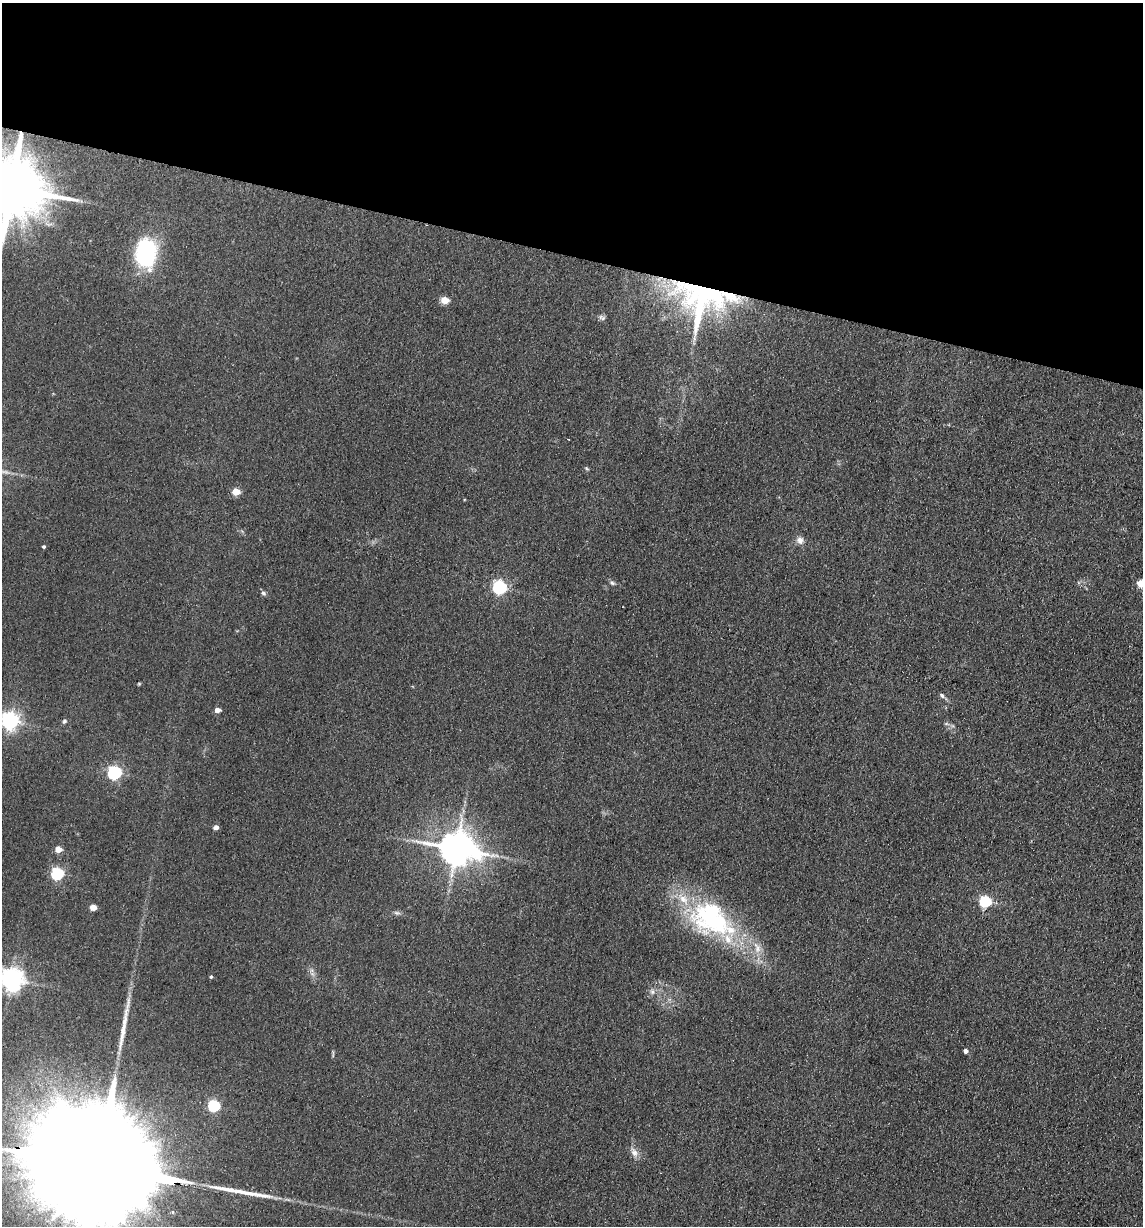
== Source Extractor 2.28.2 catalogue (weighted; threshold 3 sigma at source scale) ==
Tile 2 of 4 x 4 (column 2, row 1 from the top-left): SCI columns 1318-2458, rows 3688-4911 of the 5033 x 4924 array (HDU 1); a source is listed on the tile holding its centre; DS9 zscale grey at full resolution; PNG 1145 x 1228 px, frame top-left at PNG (2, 3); no overlay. Shown black and unused: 21% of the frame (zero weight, under 2 of 3 exposures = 3% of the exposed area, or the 3 px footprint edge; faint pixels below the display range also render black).
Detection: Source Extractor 2.28.2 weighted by HDU 2 'WHT'; one run over the whole footprint, this tile lists its part. Background 0.132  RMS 0.012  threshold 0.0555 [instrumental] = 3 sigma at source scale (4.5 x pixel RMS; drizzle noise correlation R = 1.50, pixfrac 1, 0.05/0.05 arcsec/px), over >= 5 px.
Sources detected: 41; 2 long thin detections or spike segments (spike, bleed or trail) — not listed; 3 inside a brighter listed object's ellipse — not listed separately; the other 36 listed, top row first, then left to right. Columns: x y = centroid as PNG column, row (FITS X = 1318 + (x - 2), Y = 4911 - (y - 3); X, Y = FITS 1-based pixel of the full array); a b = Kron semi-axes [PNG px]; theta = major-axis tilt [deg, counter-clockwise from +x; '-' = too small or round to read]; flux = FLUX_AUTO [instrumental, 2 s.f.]
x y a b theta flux
11 188 19 15 -17 12000
146 253 29 20 89 120
702 299 65 47 -7 280
445 300 5 5 - 30
602 318 10 6 -21 3.1
586 468 6 4 -31 1.5
236 492 5 5 - 28
800 540 10 9 - 6.6
44 546 3 3 - 1.8
612 583 8 5 -43 2.7
1141 583 5 5 - 38
500 587 6 6 - 240
263 593 7 5 -18 2.7
139 683 5 3 - 1.2
942 695 8 5 -46 2.6
217 710 5 4 - 8.5
10 720 7 6 - 550
64 721 7 5 62 2.6
946 724 6 4 18 1.8
114 772 6 6 - 250
216 827 4 4 - 6.9
456 848 12 9 -11 3000
58 849 5 4 - 17
57 873 6 6 - 160
985 901 6 5 - 130
93 907 5 4 - 16
397 913 10 5 -7 3.2
711 918 60 42 -28 180
211 976 4 3 - 1.8
11 979 8 7 - 1000
652 991 8 6 -74 3.8
965 1051 4 4 - 4.7
333 1054 11 2 90 1.7
214 1105 6 5 - 130
634 1152 14 8 -62 7.7
99 1166 113 22 -13 130000
Overlapping masked pixels (flux is a lower limit): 3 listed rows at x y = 11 188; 702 299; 99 1166
Isophote crosses this tile's border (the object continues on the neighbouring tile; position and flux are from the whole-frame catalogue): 5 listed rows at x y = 11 188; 1141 583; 10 720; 11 979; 99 1166